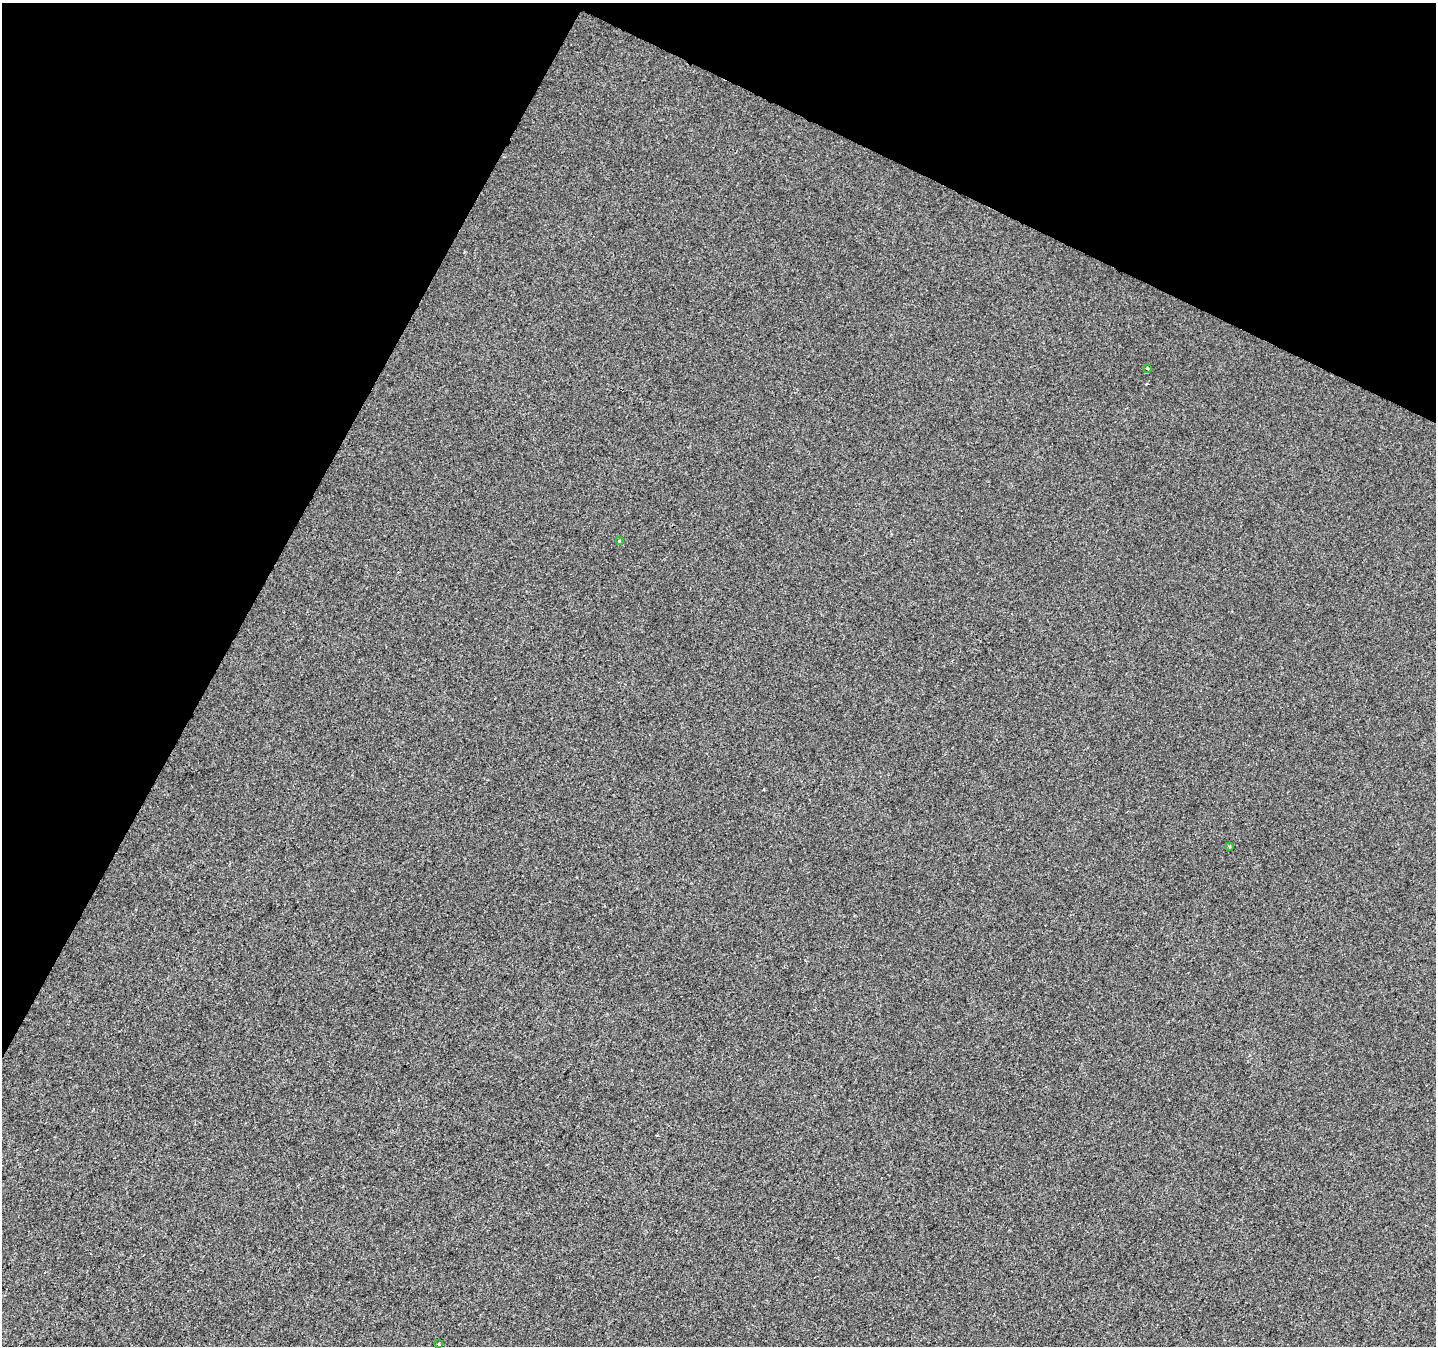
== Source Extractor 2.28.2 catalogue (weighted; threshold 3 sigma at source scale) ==
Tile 2 of 4 x 4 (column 2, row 1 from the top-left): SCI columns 1441-2874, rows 4300-5643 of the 5769 x 5892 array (HDU 1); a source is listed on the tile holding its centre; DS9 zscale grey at full resolution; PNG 1438 x 1348 px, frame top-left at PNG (2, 3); each listed source drawn as its Kron ellipse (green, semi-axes under 4 px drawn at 4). Shown black and unused: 25% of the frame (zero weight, under 2 of 3 exposures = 2% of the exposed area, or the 3 px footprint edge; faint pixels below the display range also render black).
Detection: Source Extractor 2.28.2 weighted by HDU 2 'WHT'; one run over the whole footprint, this tile lists its part. Background -3.19e-04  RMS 0.0055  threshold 0.0246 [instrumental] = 3 sigma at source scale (4.5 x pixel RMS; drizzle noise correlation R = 1.50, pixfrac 1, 0.0396/0.0396 arcsec/px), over >= 5 px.
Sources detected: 4; all 4 listed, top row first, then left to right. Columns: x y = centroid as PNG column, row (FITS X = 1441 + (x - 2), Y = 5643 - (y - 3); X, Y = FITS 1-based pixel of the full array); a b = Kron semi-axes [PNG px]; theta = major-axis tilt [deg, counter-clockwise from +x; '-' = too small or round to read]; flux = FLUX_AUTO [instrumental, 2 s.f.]
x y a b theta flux
1147 368 3 3 - 1.3
619 541 3 3 - 0.97
1229 846 3 3 - 0.54
438 1344 3 2 - 3.3